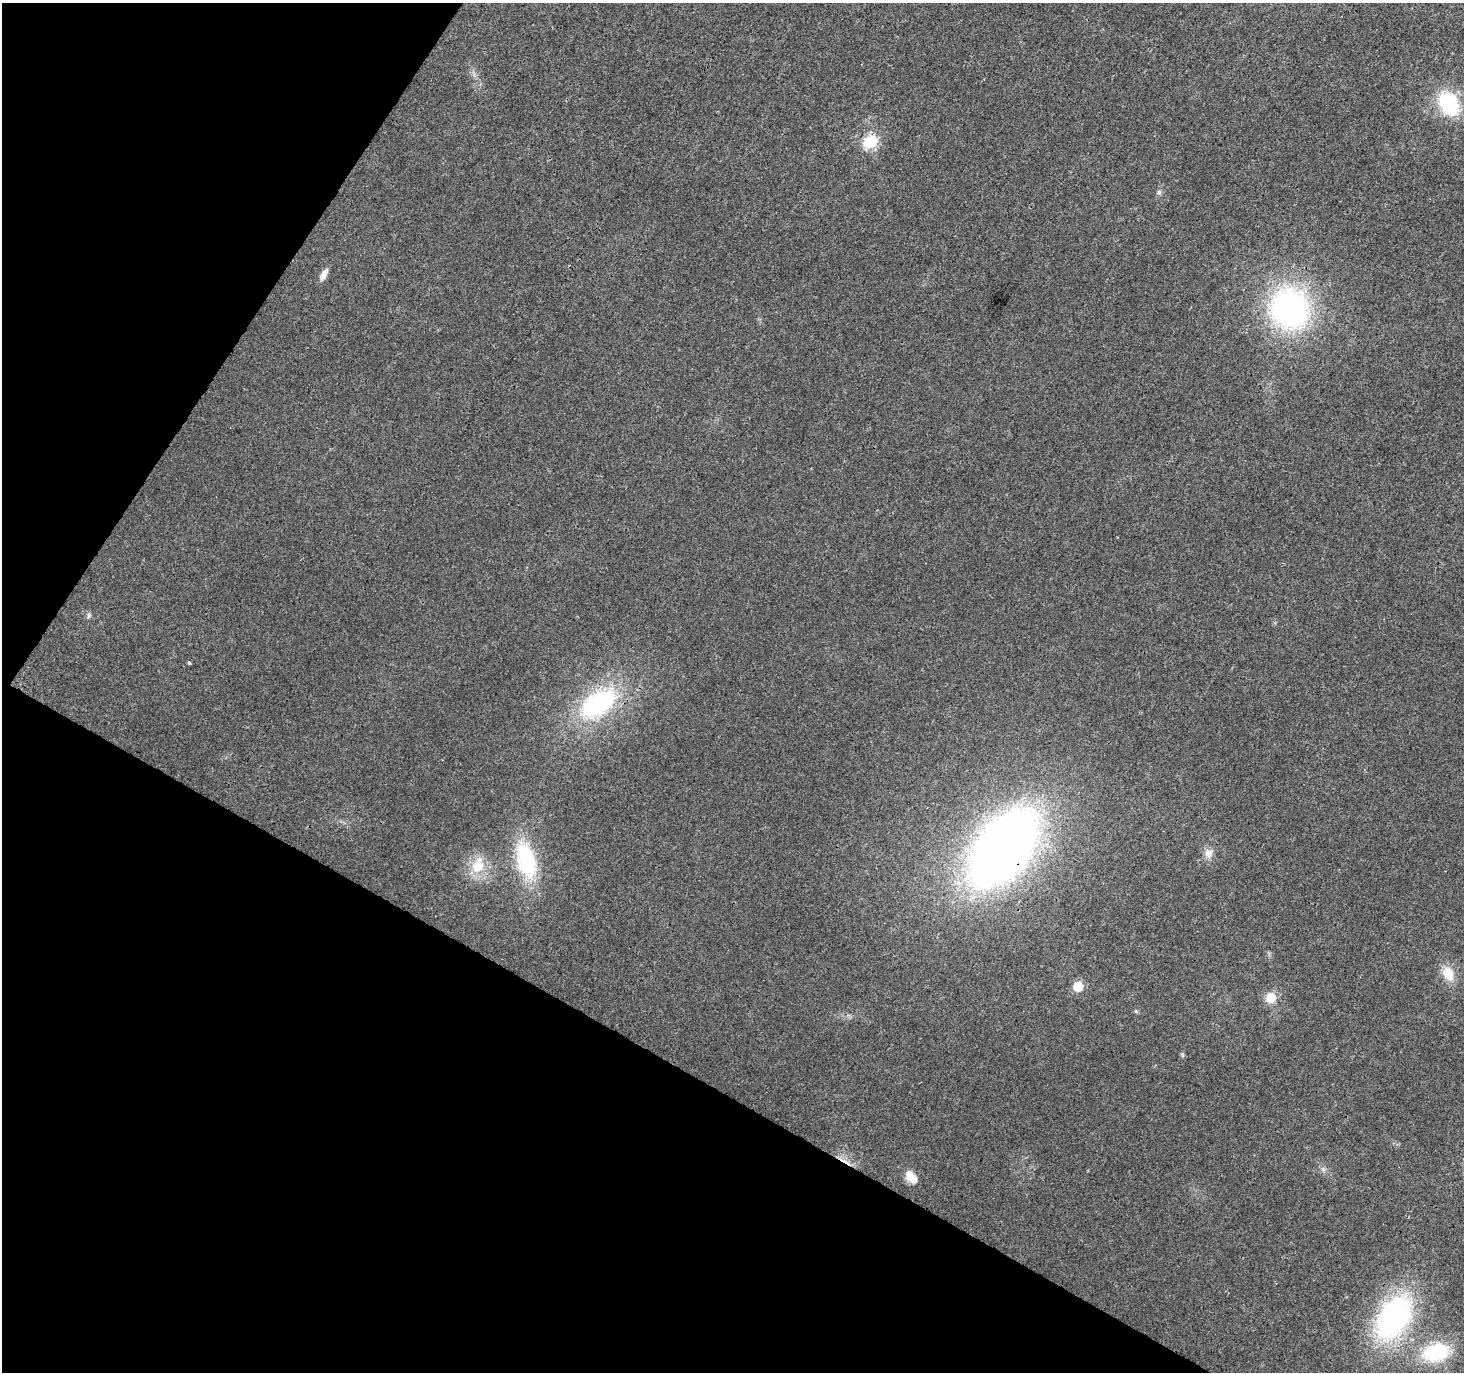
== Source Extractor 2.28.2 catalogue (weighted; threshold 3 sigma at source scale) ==
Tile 9 of 4 x 4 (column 1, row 3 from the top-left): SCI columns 1-1462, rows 1563-2932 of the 5855 x 5931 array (HDU 1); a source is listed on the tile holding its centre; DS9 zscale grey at full resolution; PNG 1466 x 1374 px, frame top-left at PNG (2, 3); no overlay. Shown black and unused: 29% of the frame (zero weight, under 3 of 4 exposures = <1% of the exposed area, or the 3 px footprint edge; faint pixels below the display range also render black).
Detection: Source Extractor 2.28.2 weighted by HDU 2 'WHT'; one run over the whole footprint, this tile lists its part. Background 0.00519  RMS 0.0025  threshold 0.0111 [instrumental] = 3 sigma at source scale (4.5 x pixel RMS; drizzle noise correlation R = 1.50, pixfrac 1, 0.0396/0.0396 arcsec/px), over >= 5 px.
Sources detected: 20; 1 cosmic-ray / hot-pixel residue — not listed; the other 19 listed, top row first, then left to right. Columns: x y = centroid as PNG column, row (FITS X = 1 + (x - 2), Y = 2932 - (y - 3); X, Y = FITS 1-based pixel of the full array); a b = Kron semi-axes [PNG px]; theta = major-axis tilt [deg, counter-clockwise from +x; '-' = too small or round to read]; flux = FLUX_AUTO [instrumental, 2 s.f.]
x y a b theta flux
1449 104 23 17 -61 18
870 142 7 6 - 29
1159 192 7 6 - 0.58
324 274 15 6 59 1.6
1289 309 31 29 -63 75
89 616 9 4 89 0.55
190 663 3 3 - 0.39
598 704 47 26 34 32
1003 848 59 34 53 260
1208 853 13 11 85 1.9
526 860 39 19 -74 23
478 866 19 15 66 6.6
1448 973 17 12 -66 4.4
1078 986 6 6 - 10
1271 998 13 12 - 3.3
1136 1011 5 4 - 0.32
911 1177 16 9 -47 3.7
1394 1318 41 25 59 61
1436 1352 32 22 14 16
Overlapping masked pixels (flux is a lower limit): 1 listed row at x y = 1003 848
Unlisted compact peaks at least as high as the median listed source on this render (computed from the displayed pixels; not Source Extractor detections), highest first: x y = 1182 1055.